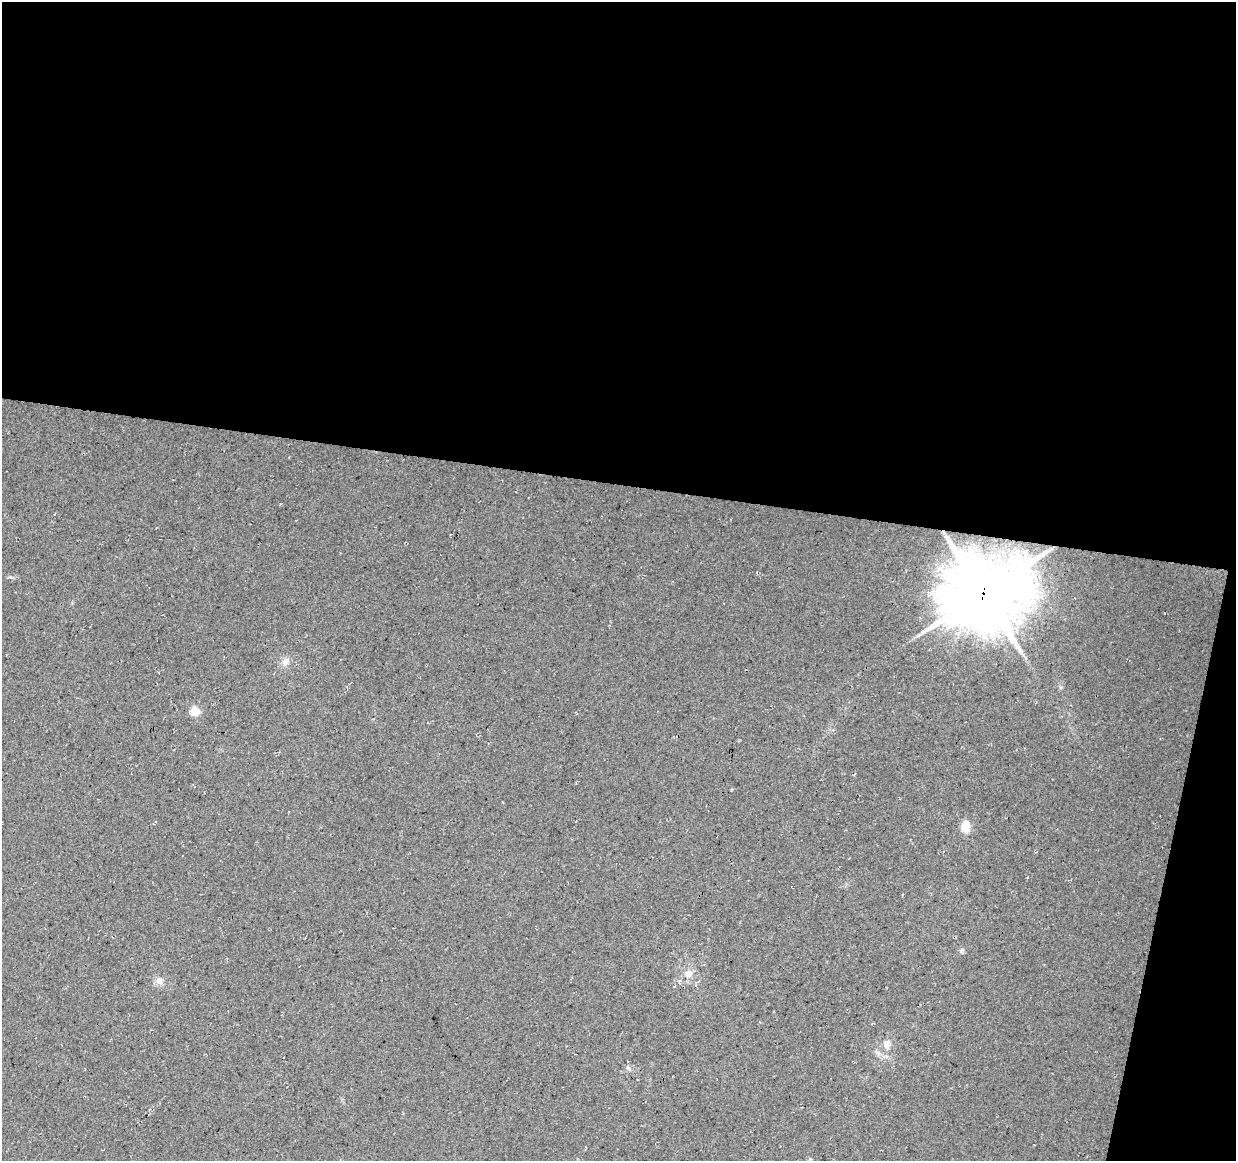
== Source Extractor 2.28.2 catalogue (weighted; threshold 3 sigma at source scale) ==
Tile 4 of 4 x 4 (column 4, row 1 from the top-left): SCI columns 3702-4935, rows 3704-4862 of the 4944 x 5147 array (HDU 1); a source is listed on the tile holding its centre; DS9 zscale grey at full resolution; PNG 1238 x 1163 px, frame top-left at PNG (2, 2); no overlay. Shown black and unused: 45% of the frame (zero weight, under 3 of 4 exposures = <1% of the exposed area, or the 3 px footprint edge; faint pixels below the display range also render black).
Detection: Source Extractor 2.28.2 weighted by HDU 2 'WHT'; one run over the whole footprint, this tile lists its part. Background 0.0376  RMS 0.01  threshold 0.0463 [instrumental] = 3 sigma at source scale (4.5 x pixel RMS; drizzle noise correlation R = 1.50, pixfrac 1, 0.0396/0.0396 arcsec/px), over >= 5 px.
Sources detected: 9; all 9 listed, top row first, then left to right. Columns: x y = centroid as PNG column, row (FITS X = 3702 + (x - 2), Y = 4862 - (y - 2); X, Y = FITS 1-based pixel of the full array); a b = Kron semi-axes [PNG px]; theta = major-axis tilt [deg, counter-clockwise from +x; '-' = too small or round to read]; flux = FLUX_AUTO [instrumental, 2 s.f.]
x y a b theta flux
983 593 29 24 19 7700
285 661 12 9 54 6.4
195 711 5 5 - 47
965 826 12 9 86 14
961 951 7 4 71 1.7
689 974 9 8 - 8.4
159 981 10 10 - 6
887 1044 11 9 -89 6.7
627 1068 8 5 -40 2.6
Overlapping masked pixels (flux is a lower limit): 1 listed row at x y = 983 593